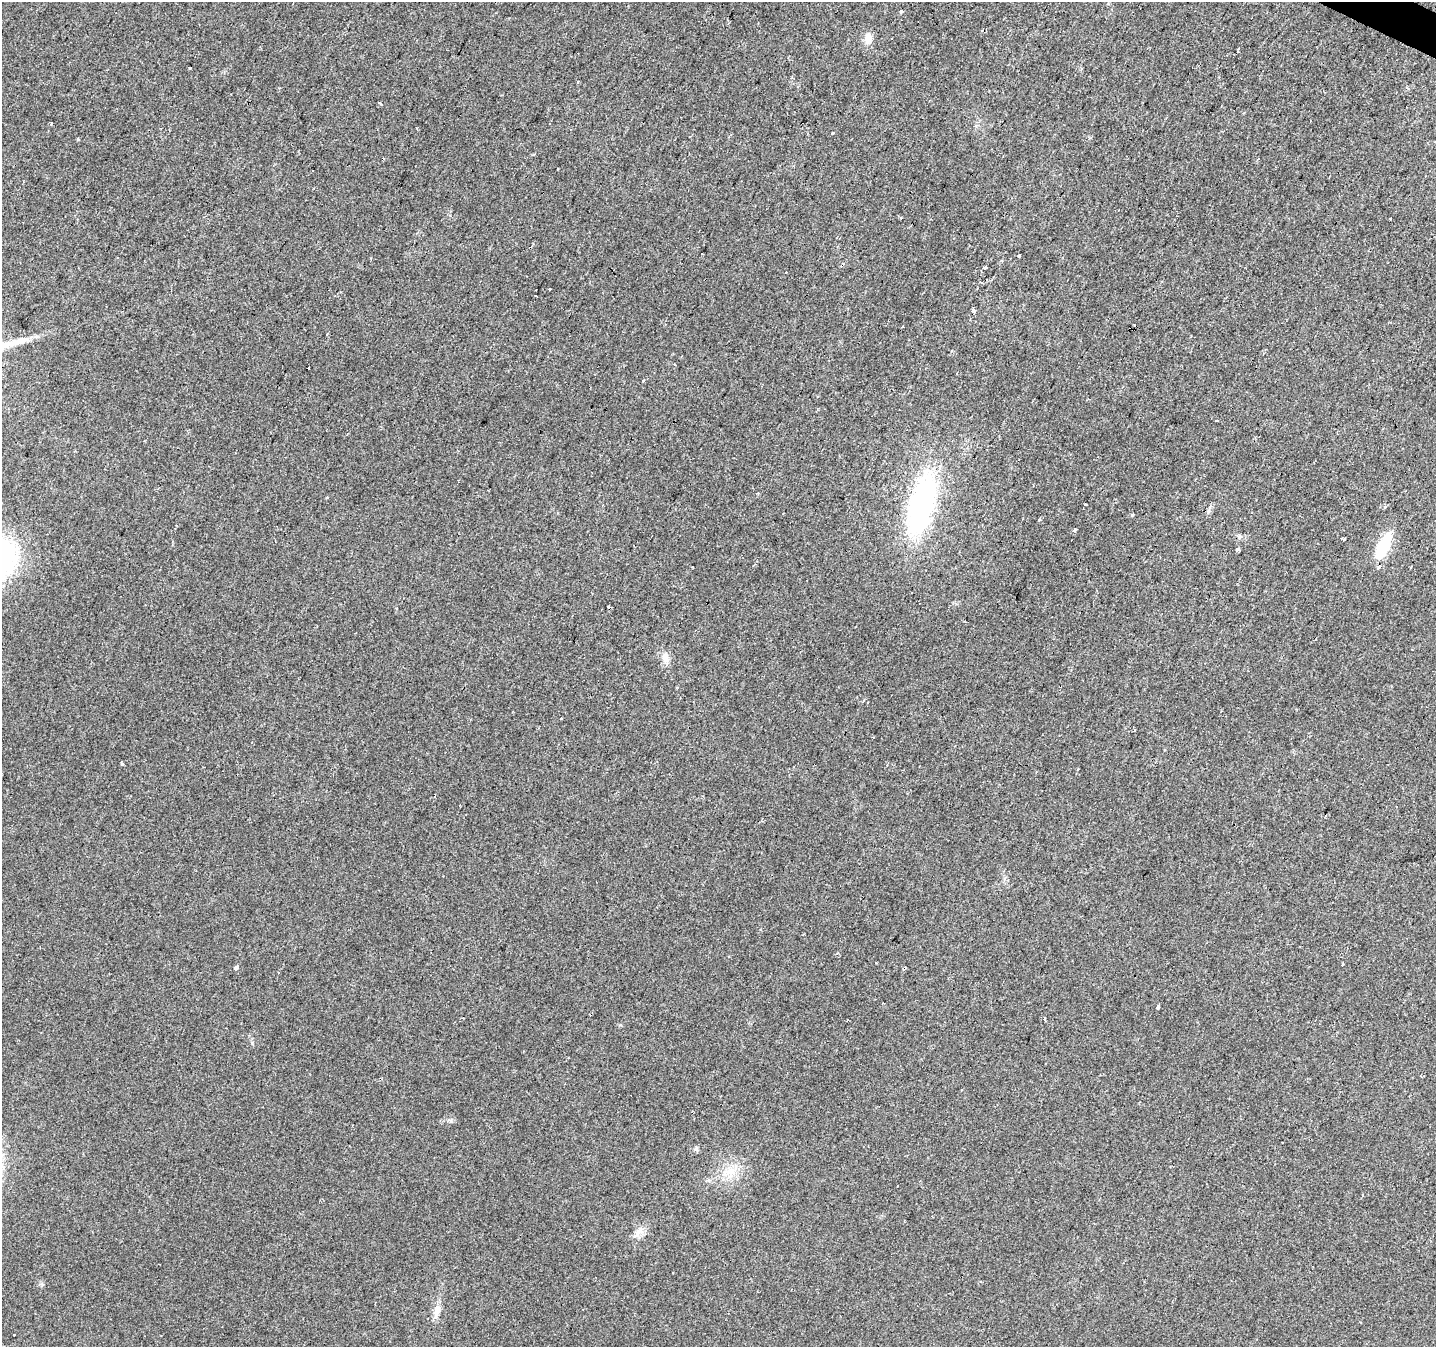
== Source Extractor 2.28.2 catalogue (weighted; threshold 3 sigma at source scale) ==
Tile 10 of 4 x 4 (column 2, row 3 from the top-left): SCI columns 1440-2873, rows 1611-2955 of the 5741 x 5843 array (HDU 1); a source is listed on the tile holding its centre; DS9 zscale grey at full resolution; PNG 1438 x 1349 px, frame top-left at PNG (2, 2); no overlay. Shown black and unused: <1% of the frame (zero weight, under 2 of 3 exposures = <1% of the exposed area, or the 3 px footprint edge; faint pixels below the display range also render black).
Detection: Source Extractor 2.28.2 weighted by HDU 2 'WHT'; one run over the whole footprint, this tile lists its part. Background 0.022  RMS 0.006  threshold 0.0268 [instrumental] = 3 sigma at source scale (4.5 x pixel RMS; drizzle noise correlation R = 1.50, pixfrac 1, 0.0396/0.0396 arcsec/px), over >= 5 px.
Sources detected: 68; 23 cosmic-ray / hot-pixel residue — not listed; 1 inside a brighter listed object's ellipse — not listed separately; the other 44 listed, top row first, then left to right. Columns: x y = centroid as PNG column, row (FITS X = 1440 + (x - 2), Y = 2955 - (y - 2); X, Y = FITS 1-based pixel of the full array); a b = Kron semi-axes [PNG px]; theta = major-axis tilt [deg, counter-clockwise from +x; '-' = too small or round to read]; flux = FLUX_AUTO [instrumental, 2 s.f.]
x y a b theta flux
901 12 4 3 - 3.7
868 39 16 9 87 4.6
189 68 3 3 - 2.4
578 82 3 3 - 0.7
381 104 5 2 - 0.85
51 124 3 2 - 0.99
832 133 3 3 - 3.9
77 139 3 3 - 4.4
1258 159 3 3 - 0.74
900 217 3 3 - 1.2
1390 219 3 3 - 2.4
985 267 4 3 - 3.3
981 282 3 3 - 0.9
973 310 4 3 - 430
674 364 3 2 - 0.56
644 380 3 3 - 2.1
1217 420 3 3 - 1.9
1085 504 3 2 - 2.6
921 505 49 18 75 150
1385 507 3 3 - 3.3
1132 514 3 3 - 12
1039 519 4 3 - 0.67
1074 530 4 3 - 5.1
1240 536 6 5 - 1.1
1344 539 4 3 - 9.8
1383 546 32 13 64 20
1237 549 3 3 - 21
1411 567 3 3 - 1.3
665 658 13 10 -69 4.2
863 701 5 3 - 0.52
561 719 3 2 - 1
1164 750 3 2 - 0.64
122 764 3 3 - 2.4
728 957 3 3 - 5
1342 964 3 3 - 1.8
236 968 4 3 - 9
904 968 4 3 - 2.2
1158 1006 3 3 - 19
696 1149 7 5 -69 1.2
730 1171 17 12 8 9.3
639 1232 14 7 41 4
673 1272 2 2 - 0.44
437 1311 18 7 78 4.7
14 1334 3 3 - 1.1
Overlapping masked pixels (flux is a lower limit): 1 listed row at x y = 904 968
Unlisted compact peaks at least as high as the median listed source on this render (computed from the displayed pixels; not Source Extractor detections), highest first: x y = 451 1121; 620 1025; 252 1043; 42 1284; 37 336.